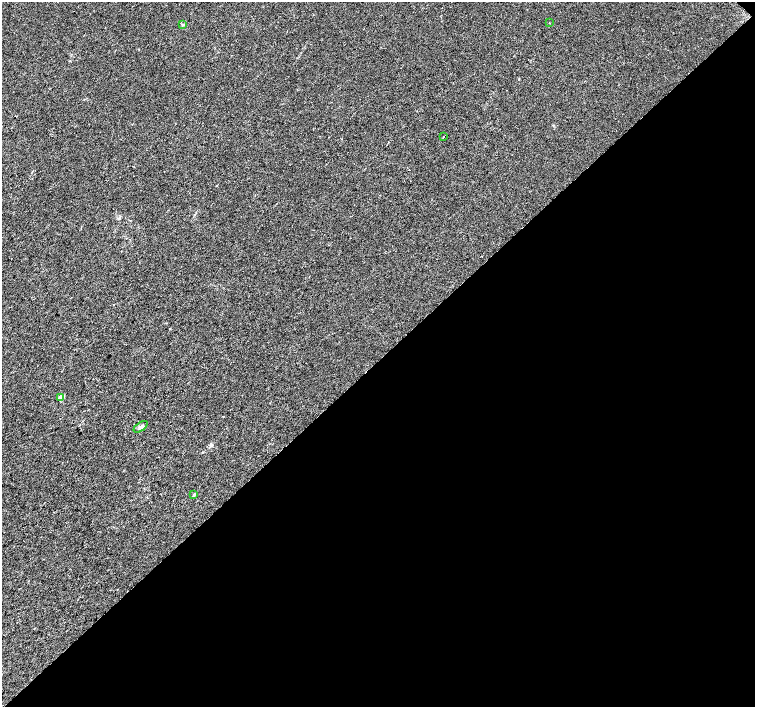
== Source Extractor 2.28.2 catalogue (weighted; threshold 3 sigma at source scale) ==
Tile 12 of 4 x 4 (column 4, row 3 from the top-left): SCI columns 4524-6029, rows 1633-3041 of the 6029 x 6018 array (HDU 1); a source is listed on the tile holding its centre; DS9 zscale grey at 2 x 2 block average (1 PNG px = mean of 2 x 2 image px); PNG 757 x 709 px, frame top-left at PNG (2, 2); each listed source drawn as its Kron ellipse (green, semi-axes under 4 px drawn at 4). Shown black and unused: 49% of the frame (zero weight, under 2 of 3 exposures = <1% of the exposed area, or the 3 px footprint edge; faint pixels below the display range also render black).
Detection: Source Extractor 2.28.2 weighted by HDU 2 'WHT'; one run over the whole footprint, this tile lists its part. Background 0.0207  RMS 0.0052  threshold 0.0236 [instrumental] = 3 sigma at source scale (4.5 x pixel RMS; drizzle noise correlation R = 1.50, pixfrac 1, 0.0396/0.0396 arcsec/px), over >= 5 px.
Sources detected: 8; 2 cosmic-ray / hot-pixel residue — neither listed nor drawn; the other 6 listed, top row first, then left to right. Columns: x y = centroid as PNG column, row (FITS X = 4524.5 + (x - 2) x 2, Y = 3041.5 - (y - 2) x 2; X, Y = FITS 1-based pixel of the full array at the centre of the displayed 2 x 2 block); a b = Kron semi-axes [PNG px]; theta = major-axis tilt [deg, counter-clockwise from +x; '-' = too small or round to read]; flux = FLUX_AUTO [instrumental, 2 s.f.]
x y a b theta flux
549 23 2 2 - 0.49
182 25 3 3 - 1.1
444 137 2 2 - 4.1
61 398 3 2 - 24
141 427 8 4 35 2.8
194 494 3 3 - 1.2